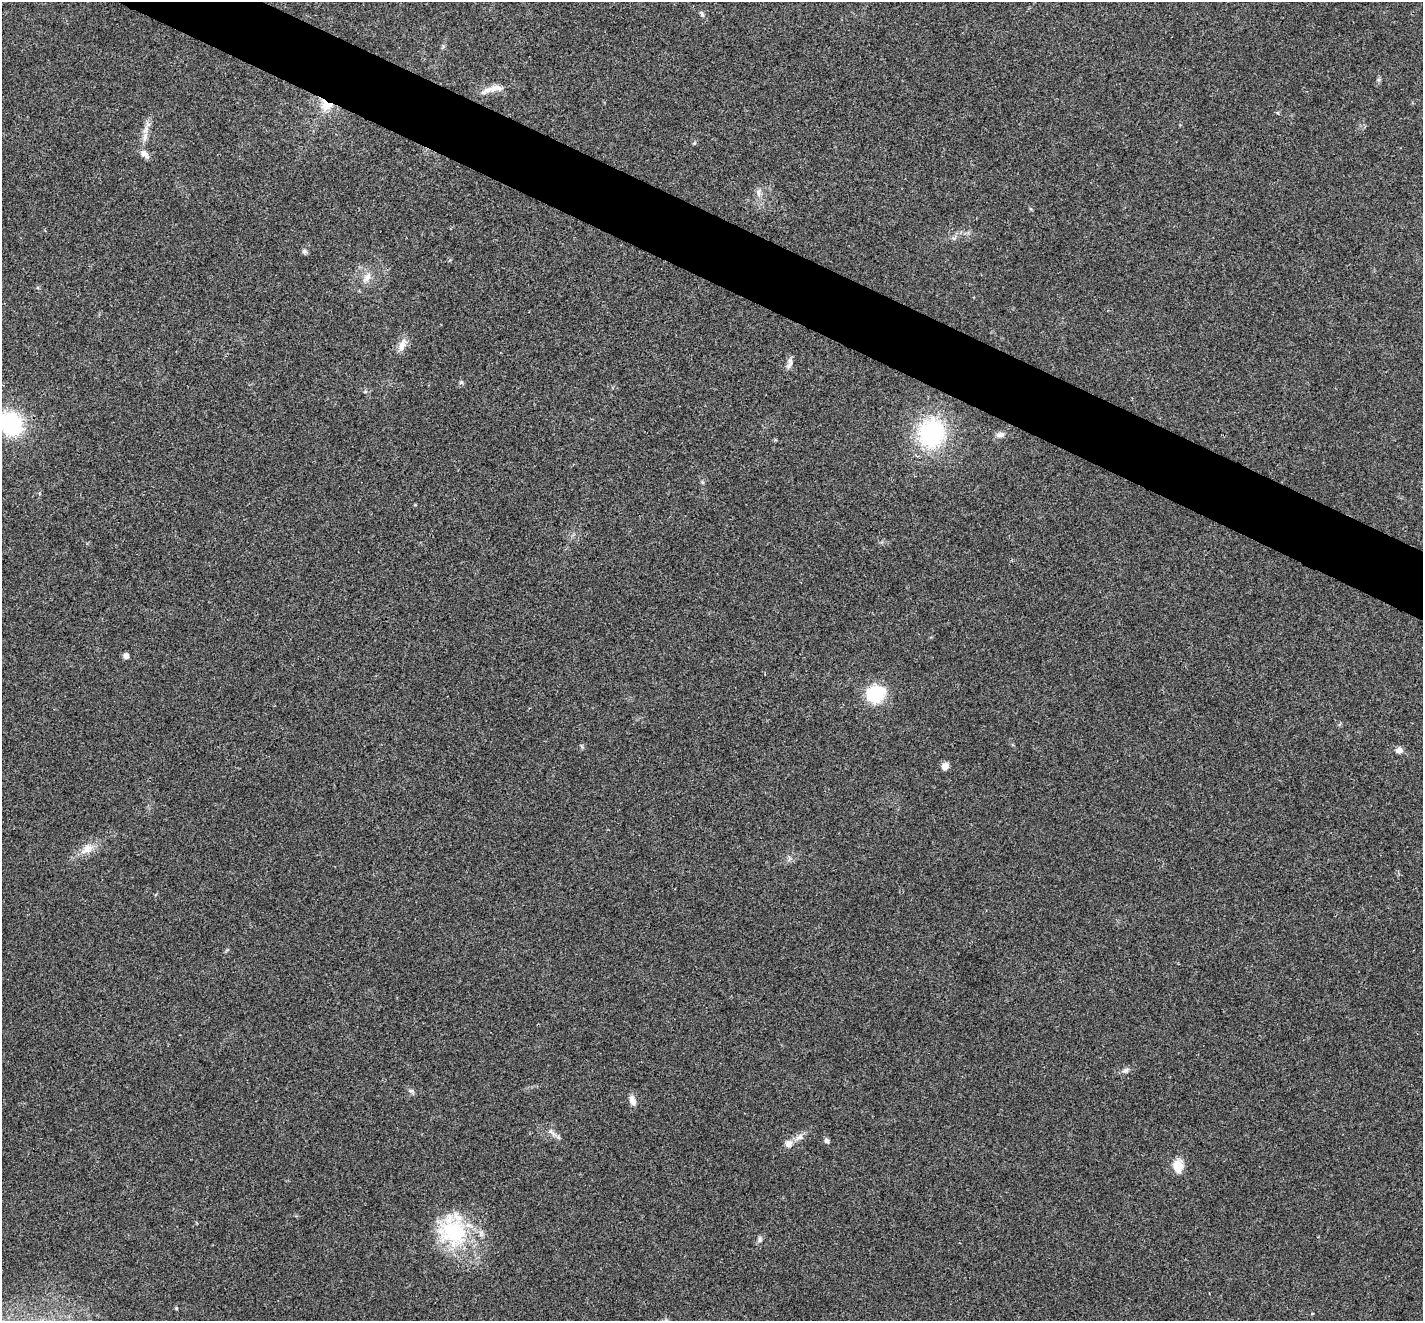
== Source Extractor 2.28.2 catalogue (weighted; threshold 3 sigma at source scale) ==
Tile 11 of 4 x 4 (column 3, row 3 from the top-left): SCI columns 2846-4266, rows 1465-2783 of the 5693 x 5703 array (HDU 1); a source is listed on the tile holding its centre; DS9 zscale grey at full resolution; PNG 1425 x 1323 px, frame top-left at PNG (2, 2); no overlay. Shown black and unused: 4% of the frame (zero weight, under 3 of 4 exposures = <1% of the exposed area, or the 3 px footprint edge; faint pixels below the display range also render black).
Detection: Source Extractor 2.28.2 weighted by HDU 2 'WHT'; one run over the whole footprint, this tile lists its part. Background 0.0217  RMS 0.0043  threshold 0.0195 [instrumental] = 3 sigma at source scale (4.5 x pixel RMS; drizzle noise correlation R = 1.50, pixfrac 1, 0.05/0.05 arcsec/px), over >= 5 px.
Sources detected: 31; all 31 listed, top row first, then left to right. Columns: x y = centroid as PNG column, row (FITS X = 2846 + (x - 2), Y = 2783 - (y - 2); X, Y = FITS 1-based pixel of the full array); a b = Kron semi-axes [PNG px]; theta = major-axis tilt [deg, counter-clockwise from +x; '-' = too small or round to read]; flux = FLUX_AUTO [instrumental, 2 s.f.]
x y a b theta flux
702 14 9 5 -65 0.97
495 88 25 9 8 4.7
326 105 17 15 -8 6.9
146 129 13 7 76 3
144 154 13 7 -42 2.3
759 193 12 4 -90 1.6
1031 209 5 3 - 0.52
954 238 6 4 18 0.74
304 251 7 6 - 1
367 278 12 8 59 2.9
402 345 19 8 72 3.3
790 361 11 6 -84 1.8
461 382 6 4 -71 0.62
11 423 19 17 -53 43
931 433 24 22 56 52
1000 435 12 7 3 1.8
126 656 5 5 - 2.3
875 694 16 14 25 24
1399 750 9 7 1 2.1
945 766 9 8 - 2.2
87 849 18 11 39 4.9
1125 1070 9 7 24 1.3
411 1091 7 4 0 0.78
632 1100 13 7 -72 2.7
552 1132 14 4 -37 1.7
799 1137 11 6 17 2
826 1141 6 5 - 1.2
788 1144 12 8 44 2.5
1178 1166 17 12 -71 5.2
454 1232 38 33 -24 36
760 1239 10 5 89 1.1
Overlapping masked pixels (flux is a lower limit): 1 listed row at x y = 326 105
Isophote crosses this tile's border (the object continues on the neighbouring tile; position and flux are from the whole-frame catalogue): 1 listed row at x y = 11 423
Unlisted compact peaks at least as high as the median listed source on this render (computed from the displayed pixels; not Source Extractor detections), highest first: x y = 176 1308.